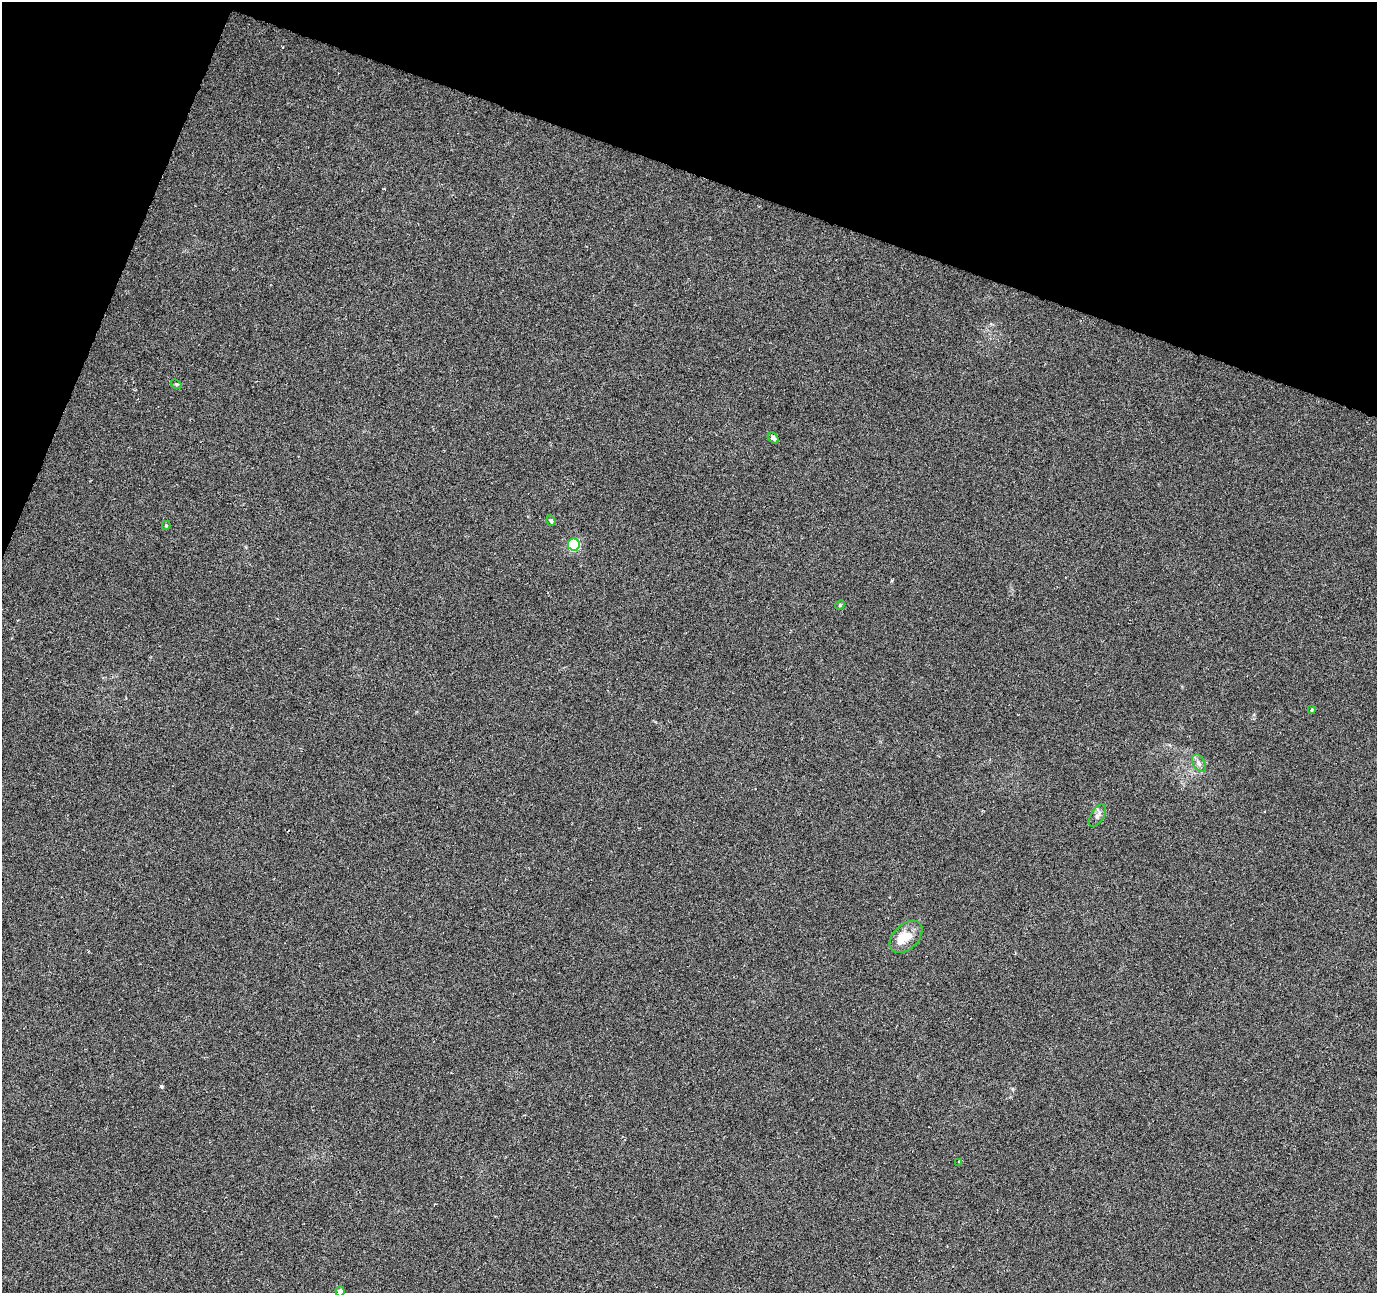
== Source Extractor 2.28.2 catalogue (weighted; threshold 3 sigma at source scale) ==
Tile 2 of 4 x 4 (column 2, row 1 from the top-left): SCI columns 1381-2755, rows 4146-5436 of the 5505 x 5644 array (HDU 1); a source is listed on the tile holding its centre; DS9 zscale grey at full resolution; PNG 1379 x 1295 px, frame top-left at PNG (2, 2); each listed source drawn as its Kron ellipse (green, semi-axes under 4 px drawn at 4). Shown black and unused: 17% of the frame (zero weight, under 3 of 6 exposures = <1% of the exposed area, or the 3 px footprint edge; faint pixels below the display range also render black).
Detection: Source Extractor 2.28.2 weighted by HDU 2 'WHT'; one run over the whole footprint, this tile lists its part. Background 0.0271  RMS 0.0039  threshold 0.0158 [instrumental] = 3 sigma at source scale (4.09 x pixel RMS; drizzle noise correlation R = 1.36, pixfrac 0.8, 0.0396/0.0396 arcsec/px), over >= 5 px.
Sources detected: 13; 1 inside a brighter listed object's ellipse — not listed separately; the other 12 listed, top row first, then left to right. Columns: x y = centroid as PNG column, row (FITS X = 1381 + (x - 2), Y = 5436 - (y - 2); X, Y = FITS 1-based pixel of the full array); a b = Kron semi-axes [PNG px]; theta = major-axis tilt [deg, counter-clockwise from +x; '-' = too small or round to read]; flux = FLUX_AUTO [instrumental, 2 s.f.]
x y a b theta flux
176 384 5 4 - 0.44
773 438 6 4 -48 1
551 521 5 4 - 0.7
166 525 4 4 - 0.46
574 544 6 6 - 31
840 605 5 4 - 0.4
1311 710 4 4 - 0.42
1199 763 9 6 -60 1.3
1097 815 12 6 57 1.4
906 937 19 12 44 5.3
959 1162 3 3 - 0.45
340 1291 5 4 - 1.6
Isophote crosses this tile's border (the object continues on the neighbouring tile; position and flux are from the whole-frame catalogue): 1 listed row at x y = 340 1291
Unlisted compact peaks at least as high as the median listed source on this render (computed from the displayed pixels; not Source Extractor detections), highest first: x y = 161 1086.